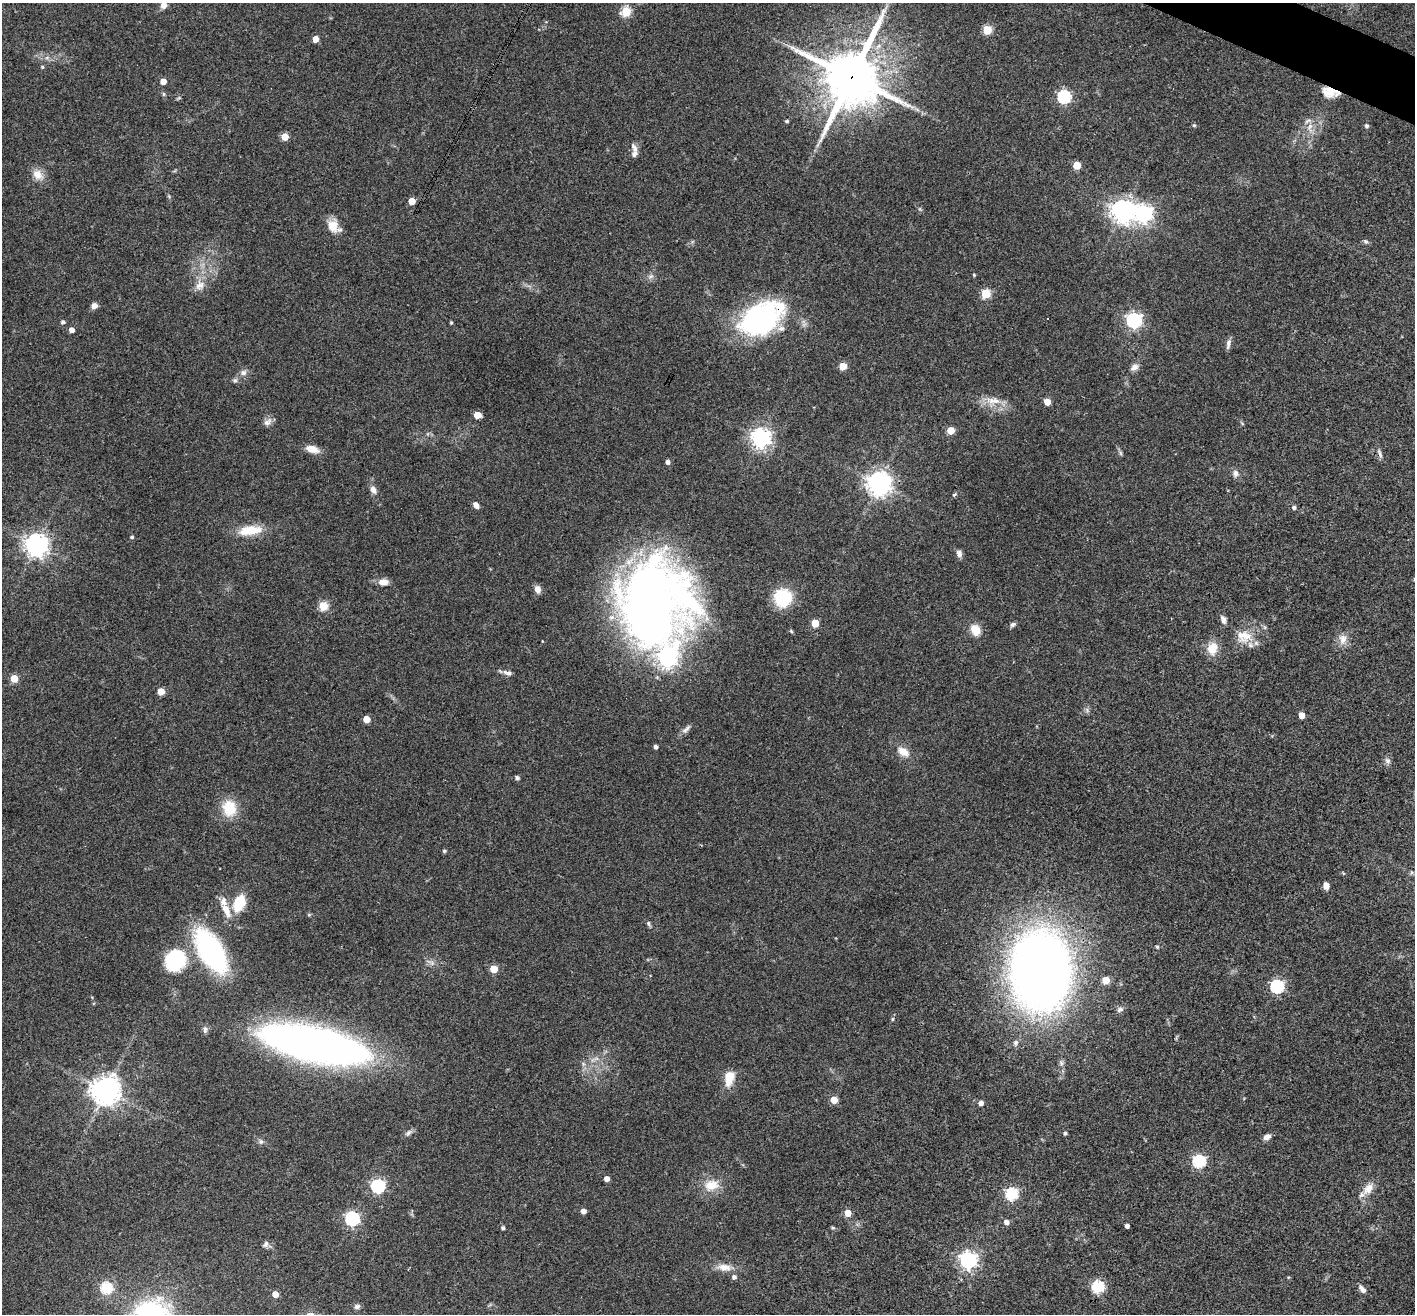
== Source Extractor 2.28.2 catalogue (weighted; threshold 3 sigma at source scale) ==
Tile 10 of 4 x 4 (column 2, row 3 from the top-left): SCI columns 1418-2830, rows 1591-2902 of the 5657 x 5669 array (HDU 1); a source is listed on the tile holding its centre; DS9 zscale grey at full resolution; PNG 1417 x 1316 px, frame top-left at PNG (2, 3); no overlay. Shown black and unused: <1% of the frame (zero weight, under 3 of 4 exposures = <1% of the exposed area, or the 3 px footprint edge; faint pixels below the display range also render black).
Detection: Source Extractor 2.28.2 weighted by HDU 2 'WHT'; one run over the whole footprint, this tile lists its part. Background 0.0339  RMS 0.0047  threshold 0.0211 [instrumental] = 3 sigma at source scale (4.5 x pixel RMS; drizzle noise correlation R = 1.50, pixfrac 1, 0.05/0.05 arcsec/px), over >= 5 px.
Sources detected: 136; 1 inside a brighter object's white glare — not listed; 5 inside a brighter listed object's ellipse — not listed separately; the other 130 listed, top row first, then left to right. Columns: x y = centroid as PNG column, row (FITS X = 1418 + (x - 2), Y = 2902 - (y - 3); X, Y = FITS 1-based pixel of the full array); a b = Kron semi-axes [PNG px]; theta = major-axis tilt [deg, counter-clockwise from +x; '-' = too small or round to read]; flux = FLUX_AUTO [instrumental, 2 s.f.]
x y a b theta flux
164 5 7 6 - 3
626 12 5 5 - 30
987 30 5 5 - 24
315 39 4 4 - 6.1
42 67 5 4 - 0.74
851 77 19 18 - 2400
163 81 4 4 - 5.6
1330 92 18 10 -14 7
164 94 6 4 90 0.7
1064 97 6 6 - 69
787 121 4 3 - 0.73
1194 125 5 4 - 0.56
1310 126 10 6 62 2.5
1367 126 5 5 - 0.88
285 137 5 5 - 7.9
634 148 13 6 -63 2.2
1077 165 5 5 - 12
37 174 16 12 -46 4.8
412 201 5 5 - 8.9
1123 211 7 7 - 370
1144 213 7 7 - 170
333 226 17 13 -77 6.1
1366 241 6 5 - 0.89
974 275 4 3 - 0.56
651 276 8 5 31 1.2
200 285 14 11 49 4.3
986 294 5 5 - 26
94 306 7 7 - 2.2
760 319 45 30 29 81
1134 321 6 6 - 130
63 322 5 5 - 1.3
451 323 4 4 - 0.48
72 330 4 4 - 3.3
1228 343 13 5 80 2
843 366 5 5 - 14
1135 367 11 8 37 2.3
243 373 8 8 - 1.9
235 380 7 6 - 1
996 401 13 9 -1 4.7
1047 402 5 4 - 6.8
477 415 5 5 - 9.5
267 422 13 8 36 2.3
951 431 5 5 - 11
761 438 7 7 - 250
312 449 15 8 -17 5
1120 453 7 4 -71 0.79
1380 453 14 5 -71 1.4
668 462 5 4 - 1.6
1235 473 9 8 - 2.1
879 483 7 7 - 430
373 490 10 7 -70 2.6
954 494 5 4 - 0.96
476 505 7 5 -53 2.7
1294 507 5 4 - 1.2
250 530 30 11 6 12
132 537 4 4 - 0.86
37 545 7 7 - 380
959 554 10 7 -65 1.9
383 582 12 8 2 3.6
538 589 9 7 -70 2.6
782 598 17 17 - 22
654 604 85 71 88 350
323 606 5 5 - 23
1223 620 12 6 -69 1.9
815 623 5 5 - 13
1013 624 8 5 30 1.2
975 630 12 9 -64 6.5
791 631 5 4 - 0.55
1244 636 23 18 2 9.8
1343 639 15 11 86 4
542 641 4 2 - 0.3
1212 648 16 14 77 6.7
508 673 13 6 -16 1.9
14 678 5 5 - 12
161 691 5 5 - 8.5
1302 715 5 4 - 5.9
367 719 5 5 - 9.5
686 729 15 6 40 1.9
656 747 4 4 - 1.4
903 752 15 9 -35 5.1
1387 760 8 7 - 1.5
517 778 4 4 - 1.3
229 808 20 16 -79 12
444 851 4 4 - 0.8
1326 886 7 6 - 2.7
239 903 15 9 65 16
226 910 23 9 -64 6.5
309 915 6 4 1 0.56
648 923 6 5 - 0.91
1157 947 5 4 - 0.75
211 951 27 13 -59 130
175 960 24 20 59 33
494 969 5 5 - 13
1041 971 60 44 -90 500
1106 980 5 5 - 11
1277 986 6 6 - 75
1120 1009 9 6 10 1.3
205 1030 10 5 89 1.4
1016 1042 6 6 - 1.1
315 1045 101 29 -12 280
729 1078 17 10 77 8.2
106 1090 9 9 - 540
834 1100 5 5 - 9.1
981 1103 4 4 - 2.5
408 1133 10 6 53 1.4
1065 1133 4 4 - 0.83
1267 1137 9 6 25 2.3
261 1141 7 6 - 1.1
1199 1161 6 6 - 64
607 1179 4 4 - 3.1
712 1185 20 14 8 8
378 1186 6 6 - 83
1368 1189 18 11 43 5.2
1012 1194 6 6 - 59
583 1211 4 4 - 2.6
848 1213 5 4 - 8.7
352 1219 6 6 - 86
1006 1222 5 5 - 2.5
1127 1226 4 4 - 1.8
503 1228 4 4 - 1.1
833 1228 5 4 - 0.65
266 1244 9 6 64 1.5
968 1260 6 6 - 180
724 1267 20 9 -4 4.9
734 1277 5 5 - 1.5
1098 1287 6 6 - 55
106 1288 5 5 - 47
1362 1289 12 6 -51 2.1
275 1294 5 4 - 5.4
357 1306 8 6 16 1.4
Overlapping masked pixels (flux is a lower limit): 4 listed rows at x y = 851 77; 1330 92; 760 319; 1041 971
Isophote crosses this tile's border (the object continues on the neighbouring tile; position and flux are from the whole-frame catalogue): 2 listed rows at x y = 164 5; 626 12